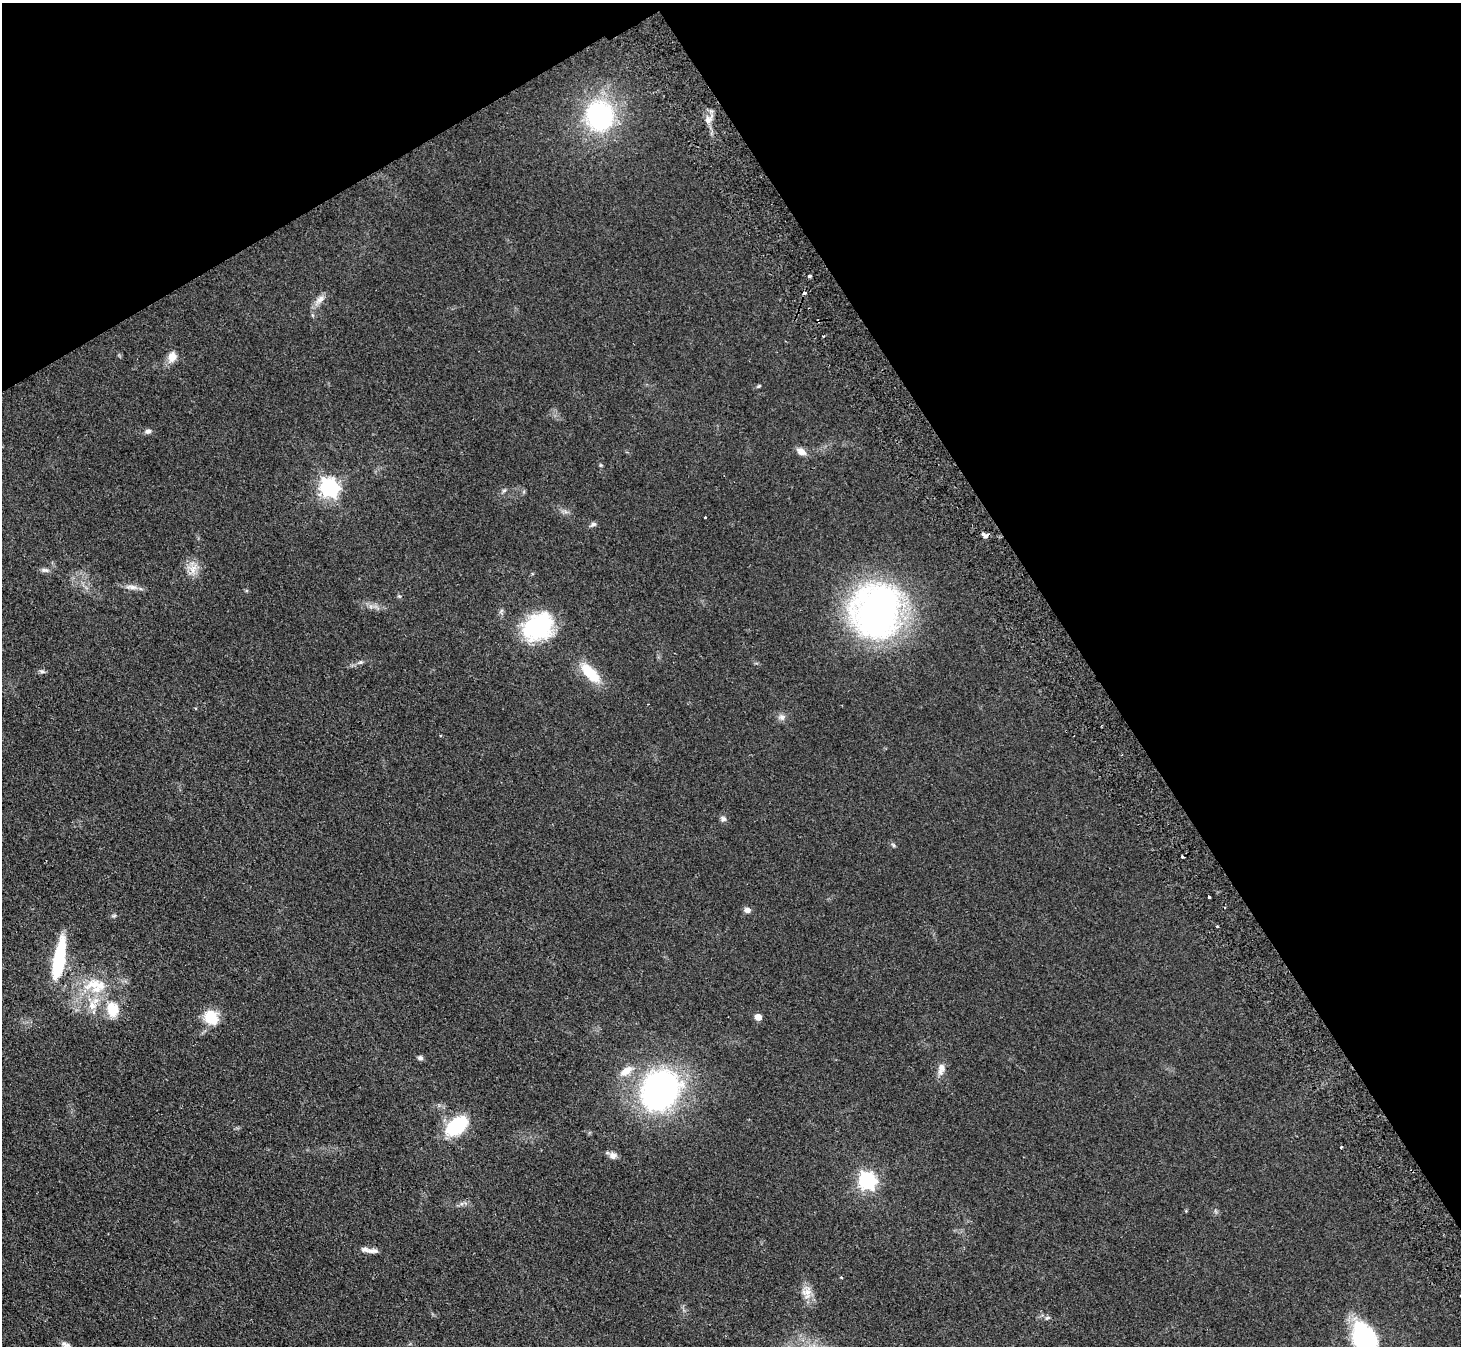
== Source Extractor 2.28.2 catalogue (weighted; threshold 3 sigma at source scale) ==
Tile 3 of 4 x 4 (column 3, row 1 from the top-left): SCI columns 2971-4429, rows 4362-5705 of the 5940 x 5898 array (HDU 1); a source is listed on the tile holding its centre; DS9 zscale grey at full resolution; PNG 1463 x 1348 px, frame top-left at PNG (2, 3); no overlay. Shown black and unused: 32% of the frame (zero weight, under 2 of 3 exposures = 3% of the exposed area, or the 3 px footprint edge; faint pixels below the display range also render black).
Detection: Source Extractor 2.28.2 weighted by HDU 2 'WHT'; one run over the whole footprint, this tile lists its part. Background 0.0777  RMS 0.0086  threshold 0.0385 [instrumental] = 3 sigma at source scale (4.5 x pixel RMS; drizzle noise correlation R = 1.50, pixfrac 1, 0.05/0.05 arcsec/px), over >= 5 px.
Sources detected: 53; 1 cosmic-ray / hot-pixel residue — not listed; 1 inside a brighter listed object's ellipse — not listed separately; the other 51 listed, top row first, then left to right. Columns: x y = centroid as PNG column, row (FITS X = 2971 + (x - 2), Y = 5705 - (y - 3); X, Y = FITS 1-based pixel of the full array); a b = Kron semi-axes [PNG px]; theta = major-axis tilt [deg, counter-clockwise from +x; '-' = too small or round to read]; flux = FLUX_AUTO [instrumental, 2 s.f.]
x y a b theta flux
600 116 23 20 -76 130
708 120 10 8 -79 5.6
810 276 3 3 - 3.9
804 293 4 3 - 5.4
320 299 16 8 42 5.7
172 357 14 11 78 7.4
759 386 6 4 27 1.2
148 431 8 7 - 2.5
801 452 13 8 -33 5.7
601 465 5 5 - 0.98
329 488 7 7 - 370
504 490 7 4 2 1.4
705 518 3 2 - 2.1
593 524 8 6 19 2.3
986 535 9 6 10 3.7
193 568 16 12 57 9.4
45 570 12 5 -4 2.8
131 587 19 6 -3 5.1
877 611 50 43 76 350
538 627 32 25 34 77
360 662 7 5 20 1.8
42 671 8 5 -20 1.8
590 673 28 12 -47 25
782 717 9 8 - 3.3
723 819 8 7 - 2.4
893 845 7 4 -45 1.3
1209 896 4 3 - 2.2
747 910 8 6 -2 3.7
1217 926 3 2 - 0.92
59 959 47 11 80 54
96 984 41 17 0 35
92 1005 15 12 -70 11
113 1009 22 17 -81 19
211 1017 18 15 -49 20
758 1017 5 5 - 11
420 1058 7 6 - 2.3
941 1069 16 8 79 6.4
626 1071 20 10 36 10
660 1090 38 30 60 250
457 1126 28 17 38 43
1341 1147 3 2 - 0.82
613 1156 9 8 - 4.7
867 1181 7 7 - 290
461 1204 7 4 18 1.9
1186 1211 5 3 - 0.7
373 1251 17 6 4 4.2
841 1277 3 3 - 0.83
807 1293 16 14 -44 9
1047 1318 8 5 18 1.7
1365 1339 28 18 -66 130
66 1345 15 7 -21 4.3
Overlapping masked pixels (flux is a lower limit): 1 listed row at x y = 986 535
Isophote crosses this tile's border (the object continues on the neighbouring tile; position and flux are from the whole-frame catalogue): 2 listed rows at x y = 1365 1339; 66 1345